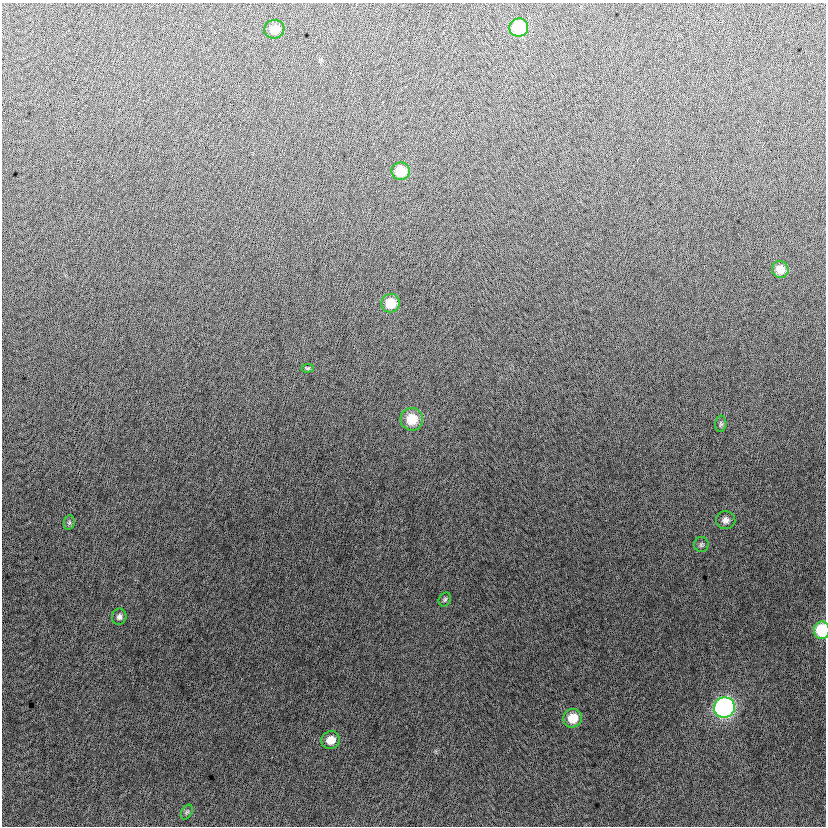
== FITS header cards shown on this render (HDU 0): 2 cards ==
NAXIS1  =                  824
NAXIS2  =                  824

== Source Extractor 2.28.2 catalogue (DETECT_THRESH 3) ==
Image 824 x 824 px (HDU 0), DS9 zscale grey, 1 PNG px = 1 image px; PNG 828 x 828 px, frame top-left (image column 1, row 824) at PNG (2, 3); each listed source drawn as its Kron ellipse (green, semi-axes under 4 px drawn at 4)
Background -4.78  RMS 13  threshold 37.9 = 3 sigma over >= 5 px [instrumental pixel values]
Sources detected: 18; all 18 listed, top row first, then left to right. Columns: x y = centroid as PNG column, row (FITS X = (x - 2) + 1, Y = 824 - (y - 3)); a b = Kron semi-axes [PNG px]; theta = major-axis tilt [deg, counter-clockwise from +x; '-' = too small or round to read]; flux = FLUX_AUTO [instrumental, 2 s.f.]
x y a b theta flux
519 27 9 9 - 50000
274 29 10 9 - 11000
401 171 9 9 - 21000
780 269 8 8 - 11000
391 303 9 9 - 17000
308 368 6 4 3 1200
412 419 11 11 - 22000
721 424 8 5 88 2100
726 520 10 9 - 4700
69 523 7 5 79 1900
701 544 7 7 - 2100
445 599 7 5 58 1800
119 617 8 7 - 3100
822 630 9 7 -88 41000
724 707 10 10 - 230000
573 718 9 9 - 17000
331 740 9 8 - 10000
187 812 8 5 59 1700
At the frame edge (FLAGS 8, measured only in part): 1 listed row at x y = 822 630